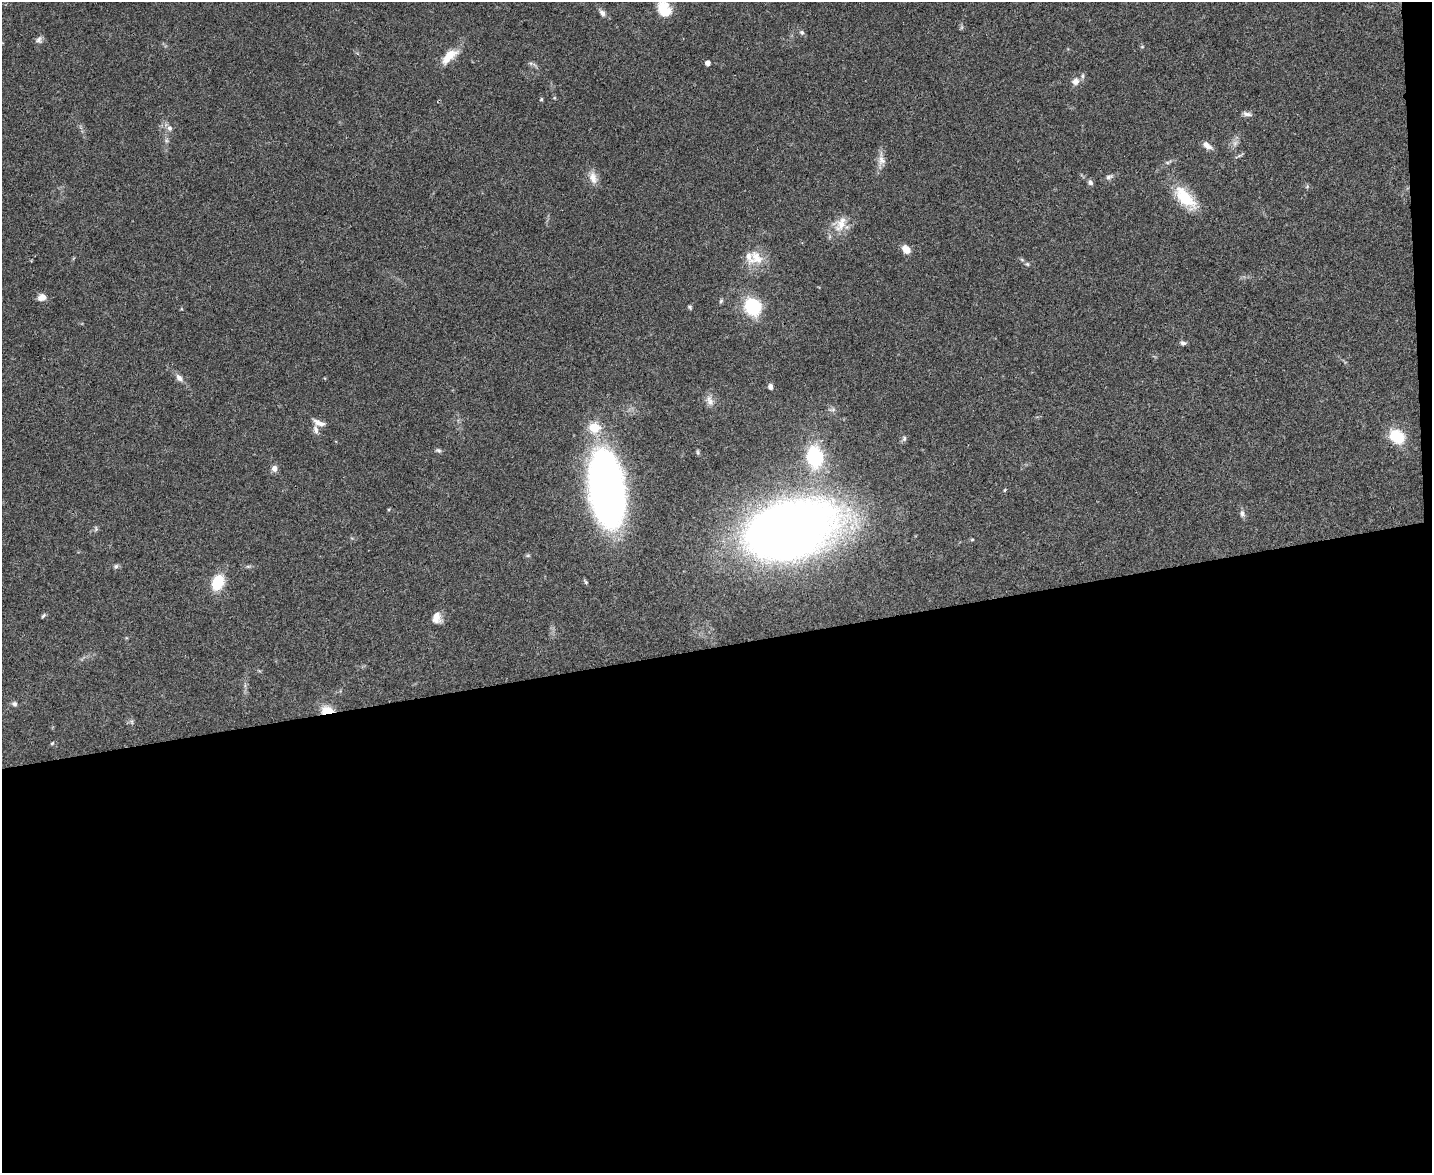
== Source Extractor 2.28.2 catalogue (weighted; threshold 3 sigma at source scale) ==
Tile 12 of 3 x 4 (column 3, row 4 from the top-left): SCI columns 2994-4423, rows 2-1172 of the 4665 x 4686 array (HDU 1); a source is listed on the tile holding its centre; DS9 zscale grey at full resolution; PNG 1434 x 1175 px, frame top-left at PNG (2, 2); no overlay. Shown black and unused: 46% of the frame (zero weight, under 3 of 4 exposures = <1% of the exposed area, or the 3 px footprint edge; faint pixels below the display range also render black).
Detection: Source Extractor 2.28.2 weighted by HDU 2 'WHT'; one run over the whole footprint, this tile lists its part. Background 0.0555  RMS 0.0047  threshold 0.021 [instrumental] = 3 sigma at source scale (4.5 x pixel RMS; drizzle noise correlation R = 1.50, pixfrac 1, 0.05/0.05 arcsec/px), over >= 5 px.
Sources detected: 59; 1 inside a brighter listed object's ellipse — not listed separately; the other 58 listed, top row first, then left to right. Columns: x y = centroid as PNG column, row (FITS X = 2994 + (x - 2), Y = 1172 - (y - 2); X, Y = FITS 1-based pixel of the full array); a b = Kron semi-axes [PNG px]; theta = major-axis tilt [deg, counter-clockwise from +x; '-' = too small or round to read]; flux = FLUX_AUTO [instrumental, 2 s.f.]
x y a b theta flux
664 10 16 12 -59 12
602 13 11 6 -58 1.9
802 32 6 6 - 0.97
39 40 9 7 85 1.6
1142 47 6 4 1 0.49
449 56 24 10 43 8
708 63 4 4 - 2.9
1082 76 8 5 86 1.1
1075 81 8 7 - 3
541 99 5 4 - 0.53
1247 114 12 6 -15 1.7
169 128 8 7 - 1.7
166 140 7 4 -72 0.9
1235 143 8 6 46 1.8
1207 145 13 7 -37 2.9
1240 155 10 3 26 0.81
881 160 18 10 -86 3.7
1109 177 10 7 31 1.5
593 178 17 10 -76 4.2
1090 182 7 6 - 1.3
1307 186 6 5 - 0.76
1185 198 33 15 -47 17
840 224 26 16 57 8.2
906 249 10 7 -48 4.5
756 257 23 14 -52 8.5
1027 264 6 5 - 0.76
42 297 10 8 12 3.2
721 301 6 5 - 0.77
690 307 6 4 -64 0.69
752 307 17 15 -51 24
1183 343 8 6 -16 1.2
179 378 11 7 -48 2.4
770 387 7 5 -73 1.5
710 401 16 8 -68 2.8
319 423 14 6 -24 3.1
594 427 6 5 - 27
316 430 12 6 -76 2.3
1397 436 13 10 -35 19
904 438 8 6 87 1.1
438 450 8 5 -20 0.98
698 452 7 4 -82 0.61
814 457 20 15 -80 33
274 469 8 7 - 2.1
607 489 58 25 -83 300
1005 490 5 4 - 0.52
1242 514 10 7 -72 1.6
96 529 8 5 -84 0.84
789 530 62 36 16 650
972 540 6 3 1 0.47
528 555 6 4 19 0.65
116 566 8 6 73 0.94
218 582 12 9 66 19
43 616 7 3 45 0.7
436 617 13 10 -88 4.4
14 704 8 6 -15 1.1
327 710 13 8 -4 8.2
132 722 7 4 -72 0.77
52 743 5 4 - 0.54
Overlapping masked pixels (flux is a lower limit): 1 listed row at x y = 327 710
Isophote crosses this tile's border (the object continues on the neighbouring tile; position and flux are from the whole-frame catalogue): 1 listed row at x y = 664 10